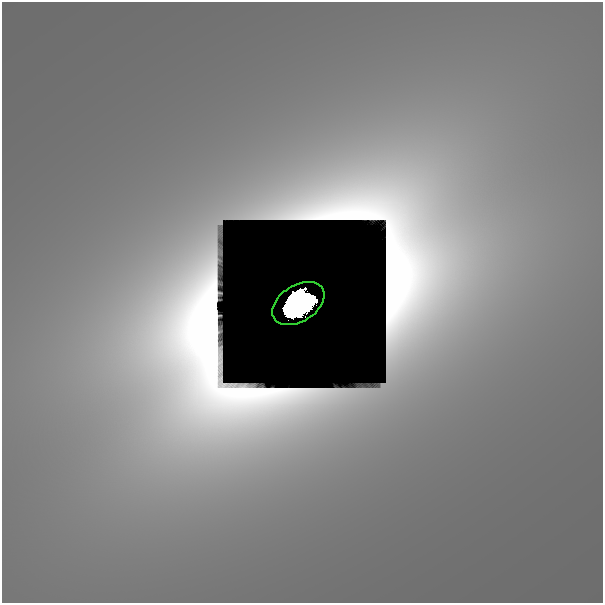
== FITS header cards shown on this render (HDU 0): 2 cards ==
NAXIS1  =                  601
NAXIS2  =                  601

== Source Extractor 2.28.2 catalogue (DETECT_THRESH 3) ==
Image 601 x 601 px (HDU 0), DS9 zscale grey, 1 PNG px = 1 image px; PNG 605 x 605 px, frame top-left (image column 1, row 601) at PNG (2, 2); each listed source drawn as its Kron ellipse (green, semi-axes under 4 px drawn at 4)
Background 8.11e-09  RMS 1.4e-09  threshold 4.14e-09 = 3 sigma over >= 5 px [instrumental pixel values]
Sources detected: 3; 2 with non-positive FLUX_AUTO (blend fragments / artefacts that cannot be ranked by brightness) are neither listed nor drawn; the other 1 listed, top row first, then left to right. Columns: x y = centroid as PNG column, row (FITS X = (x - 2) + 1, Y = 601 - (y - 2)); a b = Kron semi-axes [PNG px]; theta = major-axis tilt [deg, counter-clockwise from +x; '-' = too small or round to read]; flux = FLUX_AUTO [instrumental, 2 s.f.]
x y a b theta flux
298 304 28 18 32 26
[2 non-positive-flux detections neither listed nor drawn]